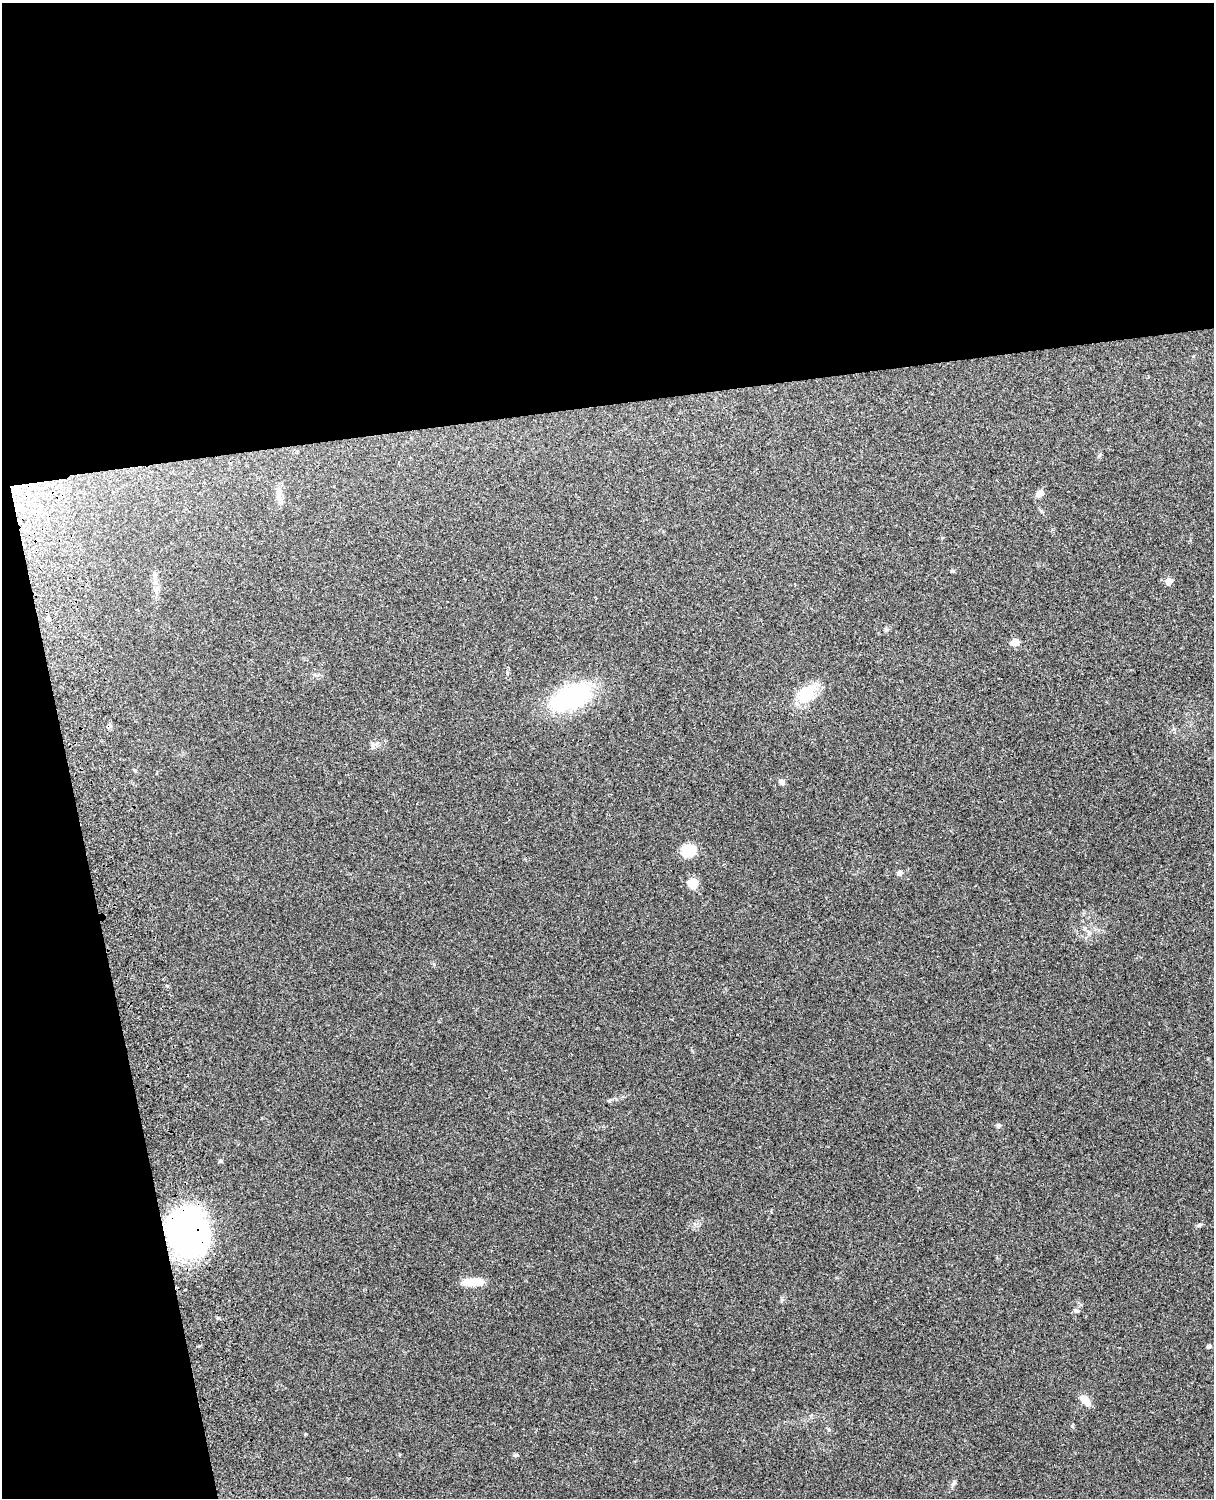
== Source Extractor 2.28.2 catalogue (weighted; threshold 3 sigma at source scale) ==
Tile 1 of 4 x 3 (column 1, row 1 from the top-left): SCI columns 119-1330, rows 3156-4651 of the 5088 x 4928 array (HDU 1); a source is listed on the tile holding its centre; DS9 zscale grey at full resolution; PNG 1216 x 1500 px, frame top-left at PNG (2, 3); no overlay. Shown black and unused: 33% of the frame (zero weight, under 3 of 4 exposures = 6% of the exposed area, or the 3 px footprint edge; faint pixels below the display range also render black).
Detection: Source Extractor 2.28.2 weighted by HDU 2 'WHT'; one run over the whole footprint, this tile lists its part. Background 0.215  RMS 0.0084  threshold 0.0378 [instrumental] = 3 sigma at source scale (4.5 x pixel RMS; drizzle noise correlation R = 1.50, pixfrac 1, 0.05/0.05 arcsec/px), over >= 5 px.
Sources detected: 26; all 26 listed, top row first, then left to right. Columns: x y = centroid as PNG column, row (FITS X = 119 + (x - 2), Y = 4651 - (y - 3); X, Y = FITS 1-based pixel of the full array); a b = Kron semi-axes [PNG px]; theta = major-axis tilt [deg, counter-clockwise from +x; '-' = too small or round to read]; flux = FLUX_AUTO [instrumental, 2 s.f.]
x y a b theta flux
1099 455 6 4 87 1.3
1040 493 10 7 40 5.1
279 494 23 6 -73 5.5
952 571 5 4 - 0.96
155 576 10 4 -90 2.4
1168 581 5 5 - 11
1015 642 10 7 10 5.8
805 694 28 19 38 24
571 697 40 20 24 110
373 744 9 6 -89 2.5
135 770 6 4 -2 0.94
782 782 7 6 - 2.9
689 850 17 14 25 15
900 873 5 5 - 3.9
693 883 11 10 - 10
998 1125 7 5 -13 1.6
221 1161 6 4 0 1.2
1199 1225 7 5 18 1.6
188 1232 45 36 -77 250
473 1282 24 8 3 15
1075 1310 7 5 -43 1.8
218 1318 5 4 - 1.1
1209 1346 5 5 - 2
1085 1400 13 8 -50 8.7
516 1455 6 5 - 1.3
953 1483 7 5 60 1.8
Overlapping masked pixels (flux is a lower limit): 1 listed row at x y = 188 1232
Unlisted compact peaks at least as high as the median listed source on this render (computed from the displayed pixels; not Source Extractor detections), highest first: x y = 305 1434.